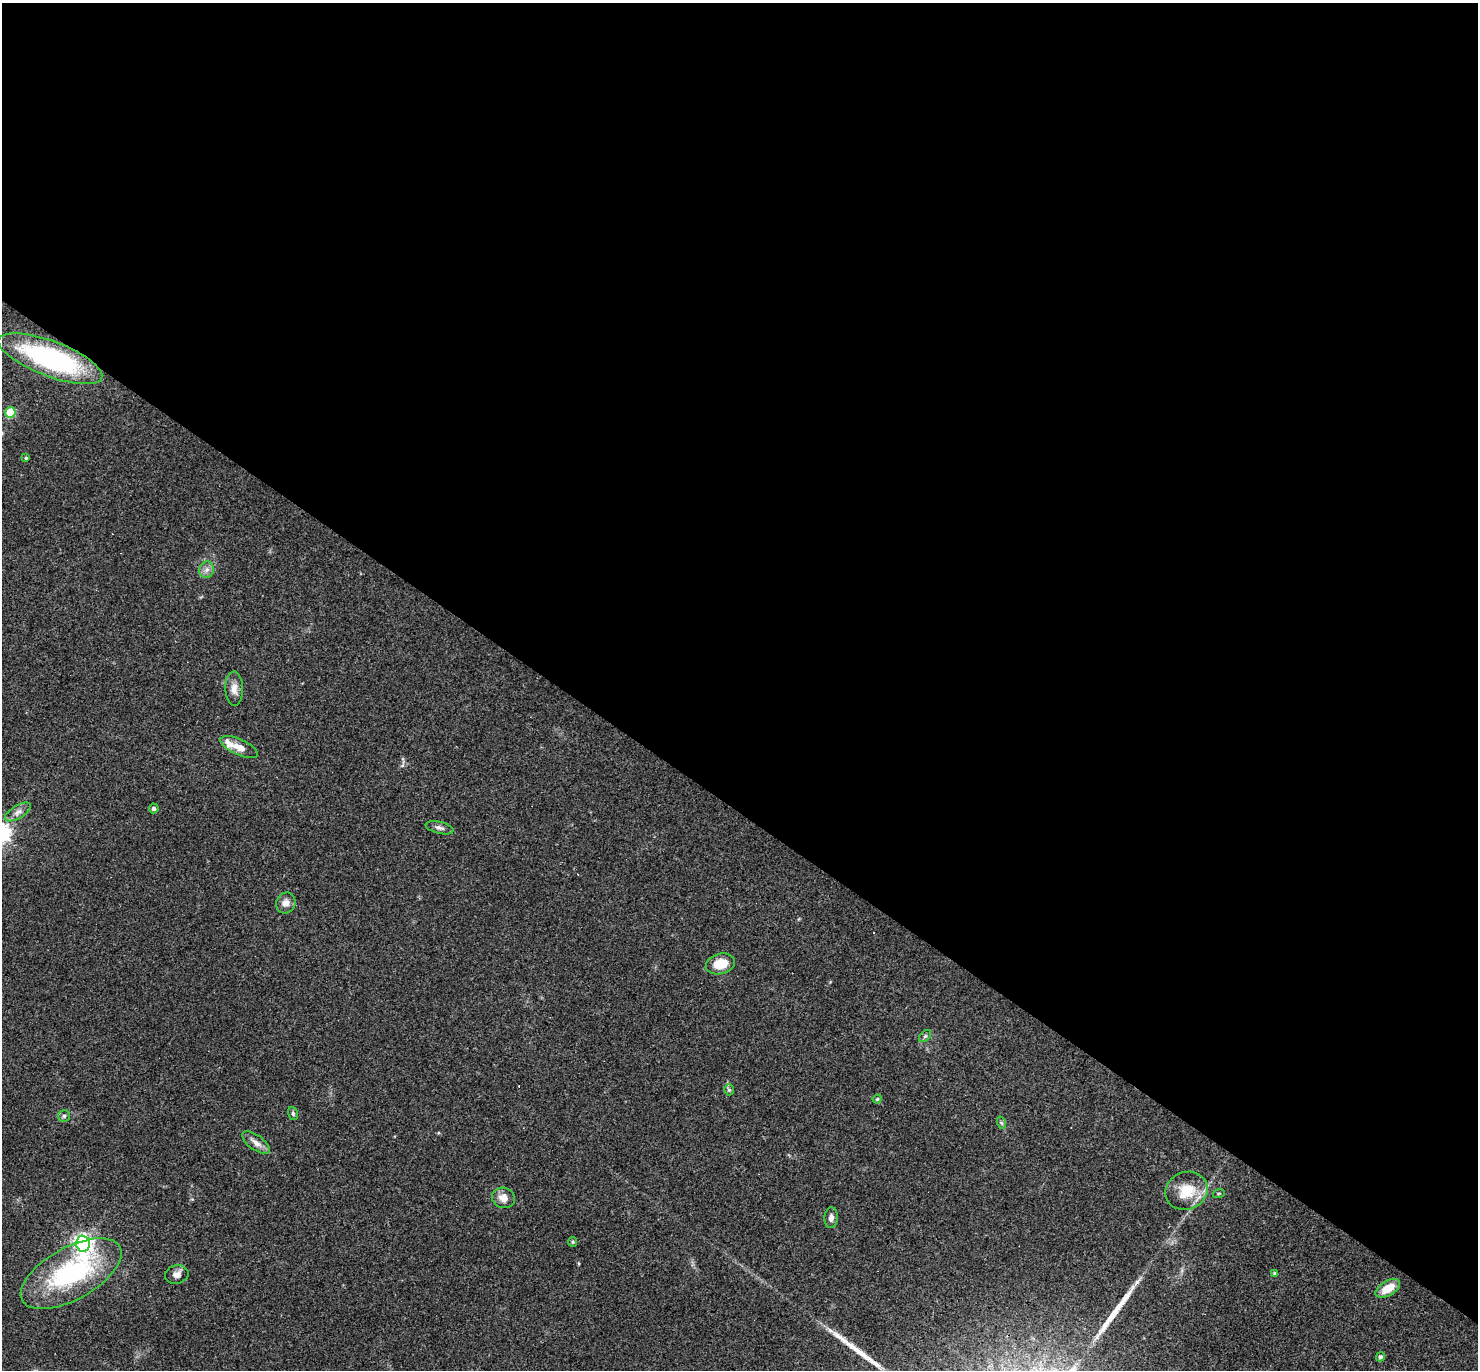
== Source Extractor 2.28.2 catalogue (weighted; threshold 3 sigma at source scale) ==
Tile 3 of 4 x 4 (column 3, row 1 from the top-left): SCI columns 2951-4426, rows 4392-5759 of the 5901 x 5907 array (HDU 1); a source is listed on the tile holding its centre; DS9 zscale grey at full resolution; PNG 1480 x 1372 px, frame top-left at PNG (2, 3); each listed source drawn as its Kron ellipse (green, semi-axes under 4 px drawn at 4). Shown black and unused: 59% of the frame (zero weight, under 3 of 4 exposures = <1% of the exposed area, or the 3 px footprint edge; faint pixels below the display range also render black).
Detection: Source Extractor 2.28.2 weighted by HDU 2 'WHT'; one run over the whole footprint, this tile lists its part. Background 0.0572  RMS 0.0052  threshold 0.0232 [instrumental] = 3 sigma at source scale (4.5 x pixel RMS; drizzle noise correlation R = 1.50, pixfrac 1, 0.05/0.05 arcsec/px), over >= 5 px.
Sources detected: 35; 2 cosmic-ray / hot-pixel residue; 2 long thin detections or spike segments (spike, bleed or trail) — neither listed nor drawn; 2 inside a brighter listed object's ellipse — not listed separately; the other 29 listed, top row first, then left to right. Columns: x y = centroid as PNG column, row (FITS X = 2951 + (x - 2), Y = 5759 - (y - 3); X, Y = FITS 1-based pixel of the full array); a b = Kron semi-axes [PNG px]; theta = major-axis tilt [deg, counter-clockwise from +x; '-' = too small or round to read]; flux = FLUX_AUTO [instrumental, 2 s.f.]
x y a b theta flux
50 359 55 17 -20 81
10 412 5 5 - 24
26 458 4 4 - 0.62
207 570 8 7 - 2.3
234 689 17 9 -89 4.2
239 747 20 8 -24 6
154 808 5 5 - 1.5
18 812 15 6 31 2.8
440 828 14 6 -14 2
286 903 10 9 - 3.3
720 964 15 10 15 11
925 1036 7 4 45 0.95
729 1090 5 4 - 1.1
877 1099 4 4 - 0.68
293 1113 6 5 - 0.81
64 1116 6 6 - 1.1
1002 1123 6 4 -70 0.77
256 1143 16 7 -36 3.5
1186 1191 21 18 22 15
1219 1193 6 3 19 0.61
503 1198 11 10 - 4.6
831 1218 10 6 86 2.3
573 1242 5 4 - 0.63
83 1244 8 7 - 250
71 1274 56 26 29 69
177 1274 12 9 13 3.1
1275 1274 4 4 - 1.1
1388 1288 13 7 31 9
1381 1357 4 4 - 1.4
Overlapping masked pixels (flux is a lower limit): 1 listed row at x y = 50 359
Isophote crosses this tile's border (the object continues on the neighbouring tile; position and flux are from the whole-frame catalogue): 2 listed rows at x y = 50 359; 10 412